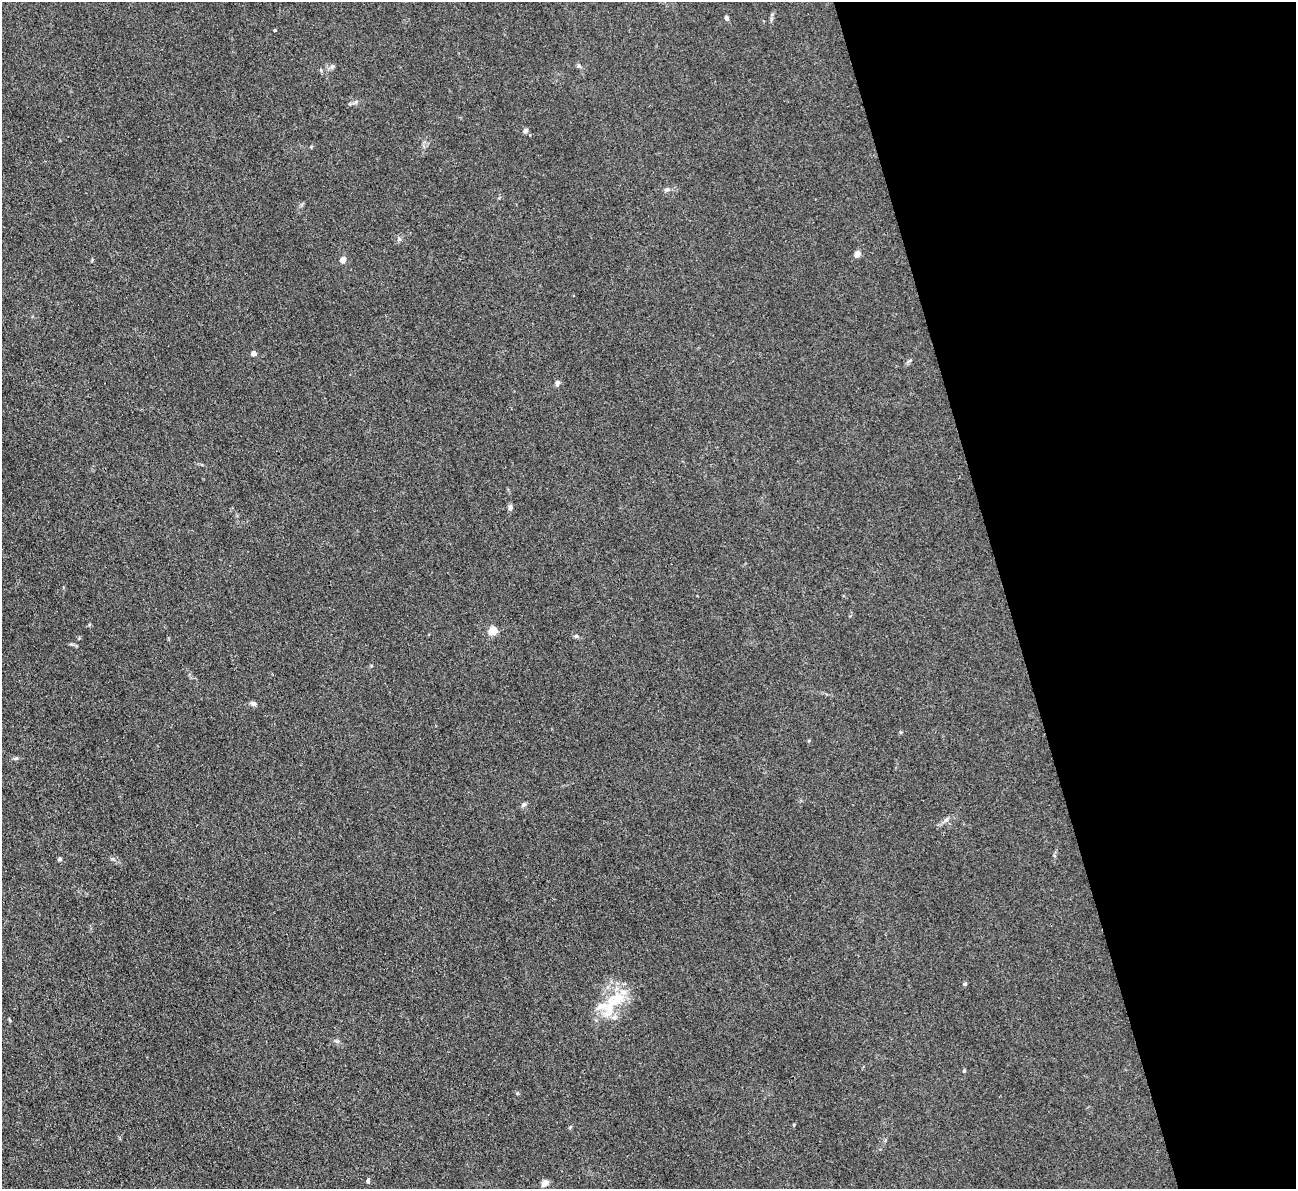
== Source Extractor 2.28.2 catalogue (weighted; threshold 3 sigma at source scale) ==
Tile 12 of 4 x 4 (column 4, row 3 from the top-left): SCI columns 3881-5174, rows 1454-2640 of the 5174 x 5158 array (HDU 1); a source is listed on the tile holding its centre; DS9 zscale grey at full resolution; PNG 1298 x 1191 px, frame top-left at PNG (2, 2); no overlay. Shown black and unused: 22% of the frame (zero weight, under 3 of 4 exposures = <1% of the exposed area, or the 3 px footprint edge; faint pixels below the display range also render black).
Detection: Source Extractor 2.28.2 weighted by HDU 2 'WHT'; one run over the whole footprint, this tile lists its part. Background 0.0504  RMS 0.0051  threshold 0.0229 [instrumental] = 3 sigma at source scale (4.5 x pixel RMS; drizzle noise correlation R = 1.50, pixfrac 1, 0.05/0.05 arcsec/px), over >= 5 px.
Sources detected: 24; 1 inside a brighter listed object's ellipse — not listed separately; the other 23 listed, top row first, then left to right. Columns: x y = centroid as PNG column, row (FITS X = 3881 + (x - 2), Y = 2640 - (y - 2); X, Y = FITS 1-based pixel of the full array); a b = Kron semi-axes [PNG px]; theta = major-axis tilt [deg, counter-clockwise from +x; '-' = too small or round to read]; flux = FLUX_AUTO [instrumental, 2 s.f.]
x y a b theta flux
726 18 6 4 -67 1.3
771 19 7 4 71 0.92
275 30 3 3 - 0.53
579 66 6 5 - 0.77
525 130 6 6 - 1.2
667 189 8 4 1 1.1
857 254 6 5 - 3.2
343 260 6 5 - 3.6
253 353 4 4 - 3.2
557 383 7 5 75 1.6
510 507 7 6 - 1.4
493 631 5 5 - 20
576 636 5 5 - 0.81
253 704 8 6 -15 1.3
16 758 6 5 - 0.82
523 804 7 6 - 1.1
946 820 8 6 44 1.7
59 859 5 4 - 0.83
965 984 5 4 - 0.81
614 1001 48 18 46 20
336 1041 7 5 -11 0.98
368 1181 6 4 74 0.81
545 1183 9 6 41 2.4